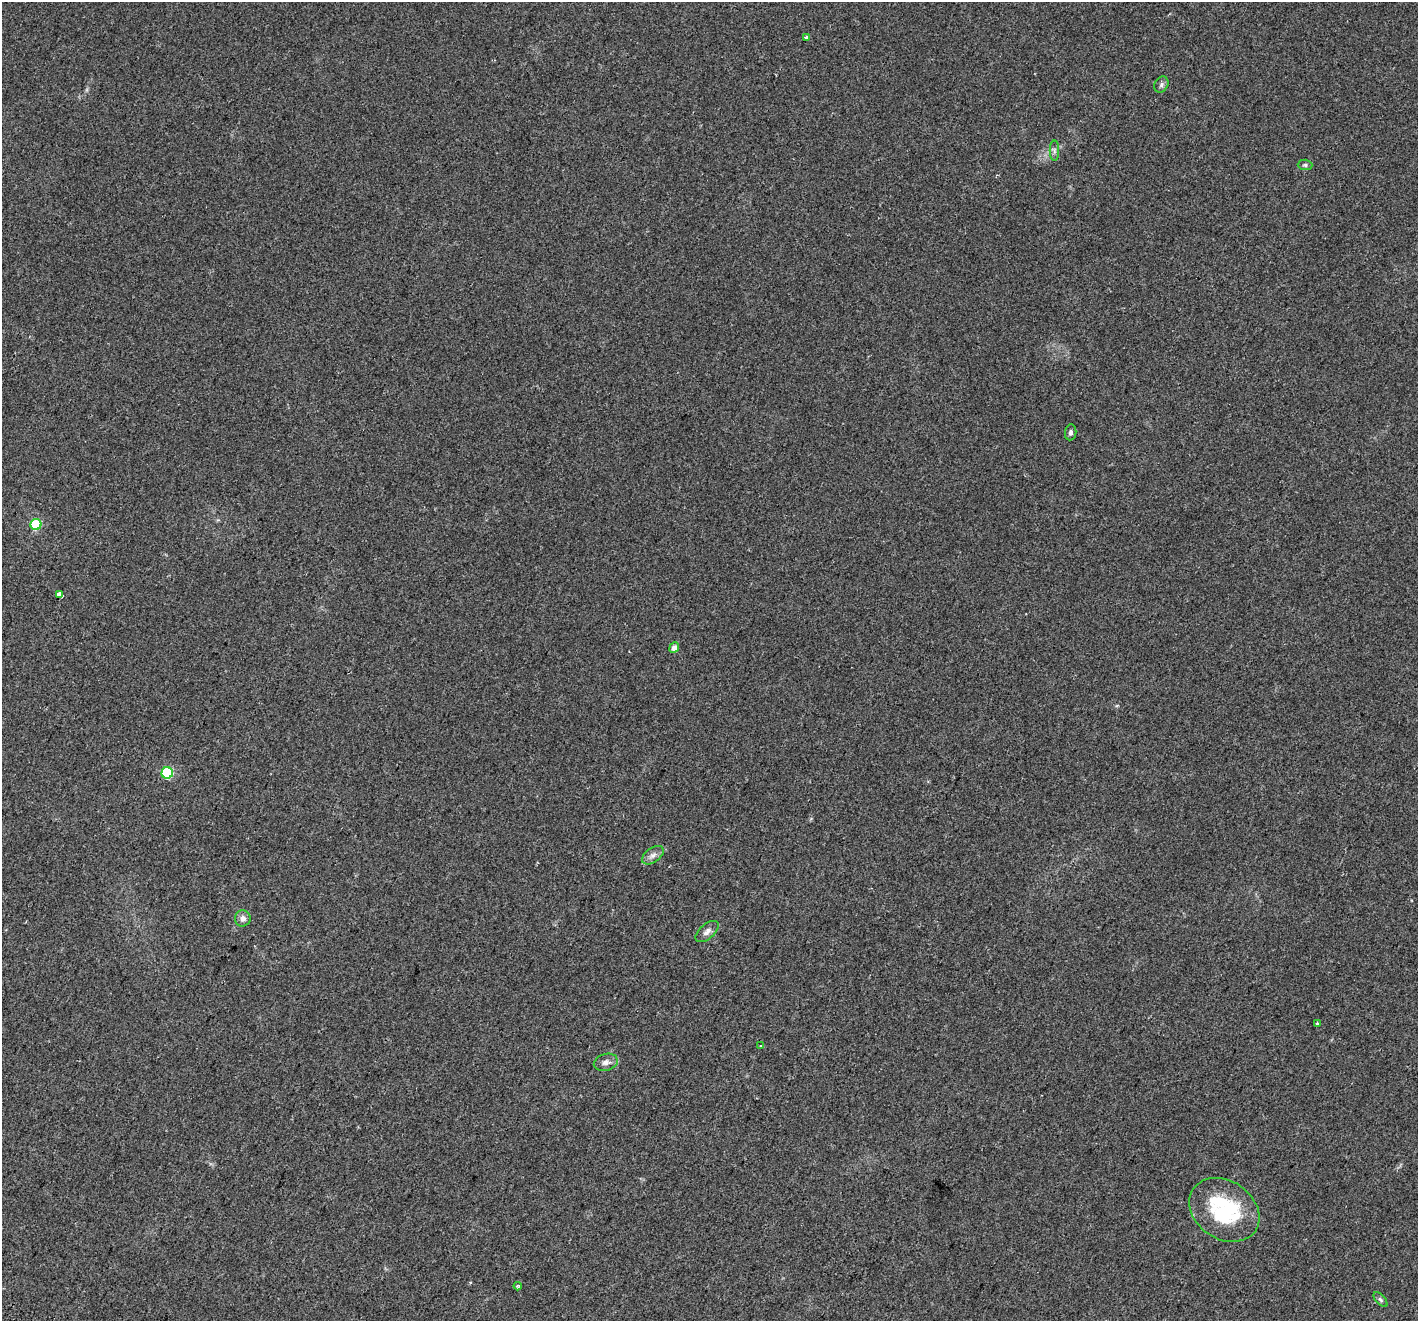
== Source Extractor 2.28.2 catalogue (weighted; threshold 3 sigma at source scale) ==
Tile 7 of 4 x 4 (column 3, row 2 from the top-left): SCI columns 2899-4314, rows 2985-4303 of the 5787 x 5904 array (HDU 1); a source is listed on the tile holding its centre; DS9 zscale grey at full resolution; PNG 1420 x 1323 px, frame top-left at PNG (2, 2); each listed source drawn as its Kron ellipse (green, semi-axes under 4 px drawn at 4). Shown black and unused: <1% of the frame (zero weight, under 2 of 3 exposures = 4% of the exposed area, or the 3 px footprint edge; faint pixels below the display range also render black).
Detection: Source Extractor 2.28.2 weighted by HDU 2 'WHT'; one run over the whole footprint, this tile lists its part. Background 0.0509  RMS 0.006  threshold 0.0271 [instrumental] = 3 sigma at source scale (4.5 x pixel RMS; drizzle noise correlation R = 1.50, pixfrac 1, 0.0396/0.0396 arcsec/px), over >= 5 px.
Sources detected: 18; all 18 listed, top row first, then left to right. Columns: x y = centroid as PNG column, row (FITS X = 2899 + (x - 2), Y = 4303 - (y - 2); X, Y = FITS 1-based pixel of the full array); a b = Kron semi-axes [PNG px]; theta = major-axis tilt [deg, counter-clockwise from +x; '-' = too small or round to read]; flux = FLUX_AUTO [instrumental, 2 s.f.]
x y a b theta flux
806 37 3 3 - 3.9
1161 85 8 6 60 1.6
1054 151 10 5 90 1.6
1305 165 7 5 -1 1.1
1071 432 8 5 82 1.7
36 524 5 5 - 34
59 595 4 3 - 99
674 648 5 4 - 3.3
167 773 6 5 - 50
653 855 12 7 35 2.7
243 918 8 8 - 3.1
707 932 14 7 41 2.8
1317 1023 3 3 - 0.99
760 1046 3 3 - 1.6
606 1062 12 8 15 3.1
1224 1210 37 29 -34 50
518 1286 4 4 - 0.77
1380 1300 9 5 -49 1.2